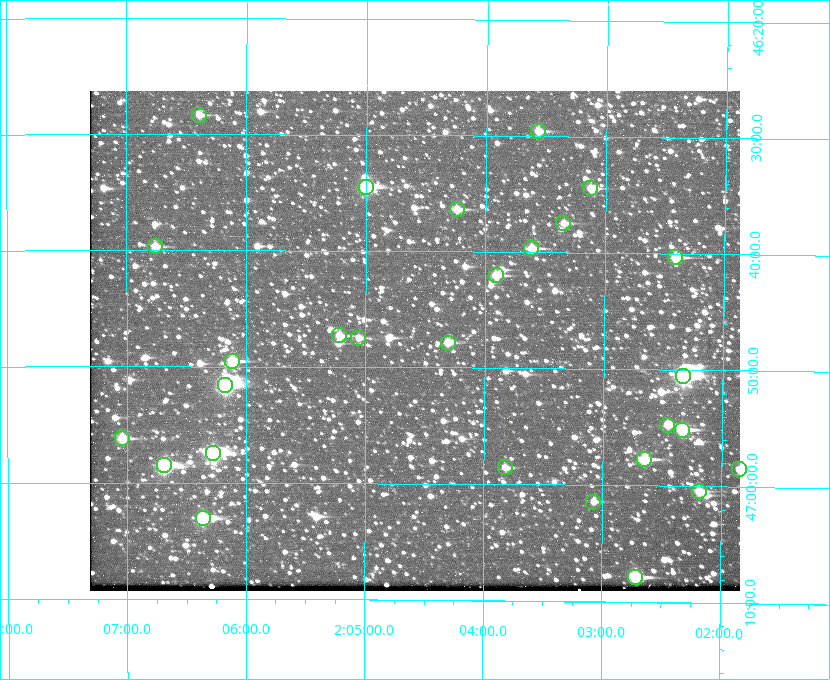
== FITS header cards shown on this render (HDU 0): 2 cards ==
NAXIS1  =                  650 / Width of table row in bytes
NAXIS2  =                  500 / Number of rows in table

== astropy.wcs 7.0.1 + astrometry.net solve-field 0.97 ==
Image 650 x 500 px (HDU 0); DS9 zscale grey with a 90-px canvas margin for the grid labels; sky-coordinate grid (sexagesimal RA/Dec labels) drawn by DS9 from the SOLVED WCS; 28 Tycho-2 reference stars matched to detected sources circled (green)
Header WCS: none
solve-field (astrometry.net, Tycho-2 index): SOLVED blind (the file carries no WCS)
Solved WCS: RA---TAN-SIP/DEC--TAN-SIP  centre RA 02:04:35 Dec +46:48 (31.15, +46.79 deg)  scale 5.16 arcsec/px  FOV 55.9' x 43.0'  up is +180 deg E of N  parity flipped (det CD > 0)
(file carries no celestial WCS; the grid is the blind solution)
Tycho-2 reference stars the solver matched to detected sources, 28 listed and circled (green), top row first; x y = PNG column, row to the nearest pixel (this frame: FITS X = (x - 90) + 1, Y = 500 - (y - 91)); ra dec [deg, ICRS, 3 dp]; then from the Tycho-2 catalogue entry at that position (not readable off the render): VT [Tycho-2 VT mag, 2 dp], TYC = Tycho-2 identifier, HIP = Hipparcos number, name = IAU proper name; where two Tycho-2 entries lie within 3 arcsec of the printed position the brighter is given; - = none
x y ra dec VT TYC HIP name
199 115 31.598 +46.472 10.81 3281-451-1 - -
538 131 30.892 +46.493 10.70 3280-490-1 - -
366 187 31.250 +46.575 8.43 3281-919-1 - -
590 188 30.782 +46.574 10.16 3280-645-1 - -
457 209 31.061 +46.606 9.99 3281-582-1 - -
563 223 30.837 +46.625 10.69 3280-1254-1 - -
155 246 31.690 +46.661 10.70 3281-375-1 - -
531 248 30.904 +46.661 9.60 3280-781-1 - -
675 257 30.604 +46.672 9.47 3280-908-1 - -
496 275 30.978 +46.700 9.85 3281-909-1 - -
339 335 31.305 +46.788 10.64 3281-663-1 - -
358 338 31.264 +46.791 10.76 3281-86-1 - -
448 343 31.078 +46.798 10.61 3281-114-1 - -
232 361 31.529 +46.825 9.32 3281-34-1 - -
683 376 30.583 +46.843 7.07 3280-746-1 9508 -
225 385 31.543 +46.860 7.50 3281-160-1 9805 -
667 425 30.615 +46.912 10.08 3284-203-1 - -
682 430 30.584 +46.919 9.47 3284-629-1 - -
122 438 31.760 +46.936 9.76 3285-99-1 - -
213 453 31.569 +46.957 8.53 3285-177-1 9816 -
644 459 30.663 +46.962 9.31 3284-347-1 - -
164 465 31.671 +46.975 8.89 3285-43-1 - -
505 467 30.956 +46.975 11.27 3285-185-1 - -
739 469 30.464 +46.975 10.61 3284-511-1 - -
699 491 30.548 +47.007 10.42 3284-727-1 - -
593 502 30.769 +47.024 11.20 3284-681-1 - -
203 518 31.591 +47.051 8.70 3285-1195-1 - -
635 577 30.679 +47.131 10.02 3284-307-1 - -